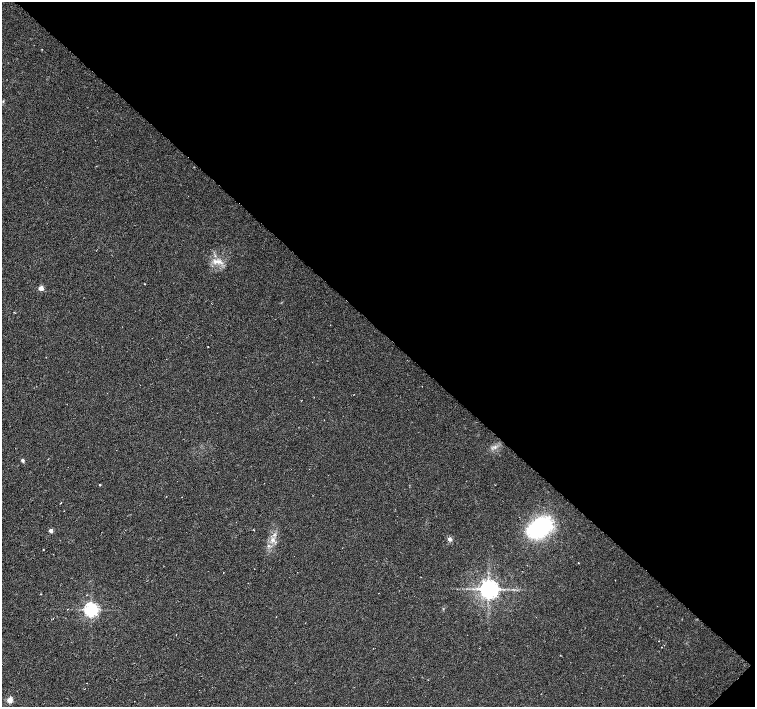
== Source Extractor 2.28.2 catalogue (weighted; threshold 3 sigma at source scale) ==
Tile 8 of 4 x 4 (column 4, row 2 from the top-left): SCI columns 4518-6023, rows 2976-4385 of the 6024 x 6018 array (HDU 1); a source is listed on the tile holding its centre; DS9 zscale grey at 2 x 2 block average (1 PNG px = mean of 2 x 2 image px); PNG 757 x 709 px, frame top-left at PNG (2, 2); no overlay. Shown black and unused: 47% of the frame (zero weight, under 3 of 6 exposures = <1% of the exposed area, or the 3 px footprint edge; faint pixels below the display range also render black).
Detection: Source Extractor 2.28.2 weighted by HDU 2 'WHT'; one run over the whole footprint, this tile lists its part. Background 0.00247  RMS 0.0037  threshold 0.0151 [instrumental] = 3 sigma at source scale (4.09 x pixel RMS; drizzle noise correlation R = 1.36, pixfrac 0.8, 0.0396/0.0396 arcsec/px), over >= 5 px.
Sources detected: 18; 1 cosmic-ray / hot-pixel residue — not listed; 1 inside a brighter listed object's ellipse — not listed separately; the other 16 listed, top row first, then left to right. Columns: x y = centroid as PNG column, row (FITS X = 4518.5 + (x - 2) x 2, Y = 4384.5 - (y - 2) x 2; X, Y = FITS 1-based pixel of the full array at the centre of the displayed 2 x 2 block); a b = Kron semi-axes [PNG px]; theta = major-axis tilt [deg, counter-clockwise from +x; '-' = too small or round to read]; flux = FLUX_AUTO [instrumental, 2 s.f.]
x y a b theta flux
3 101 3 2 - 0.6
216 261 12 3 0 3.9
41 288 3 2 - 12
495 447 3 2 - 0.8
23 460 5 4 - 1.4
100 485 2 2 - 0.78
539 527 27 17 29 72
51 530 2 2 - 7
254 530 2 2 - 0.36
449 539 5 5 - 2.3
272 540 6 5 - 3.1
43 550 2 2 - 0.38
489 589 6 4 -10 700
91 609 4 4 - 260
659 641 2 2 - 0.25
10 700 3 3 - 18